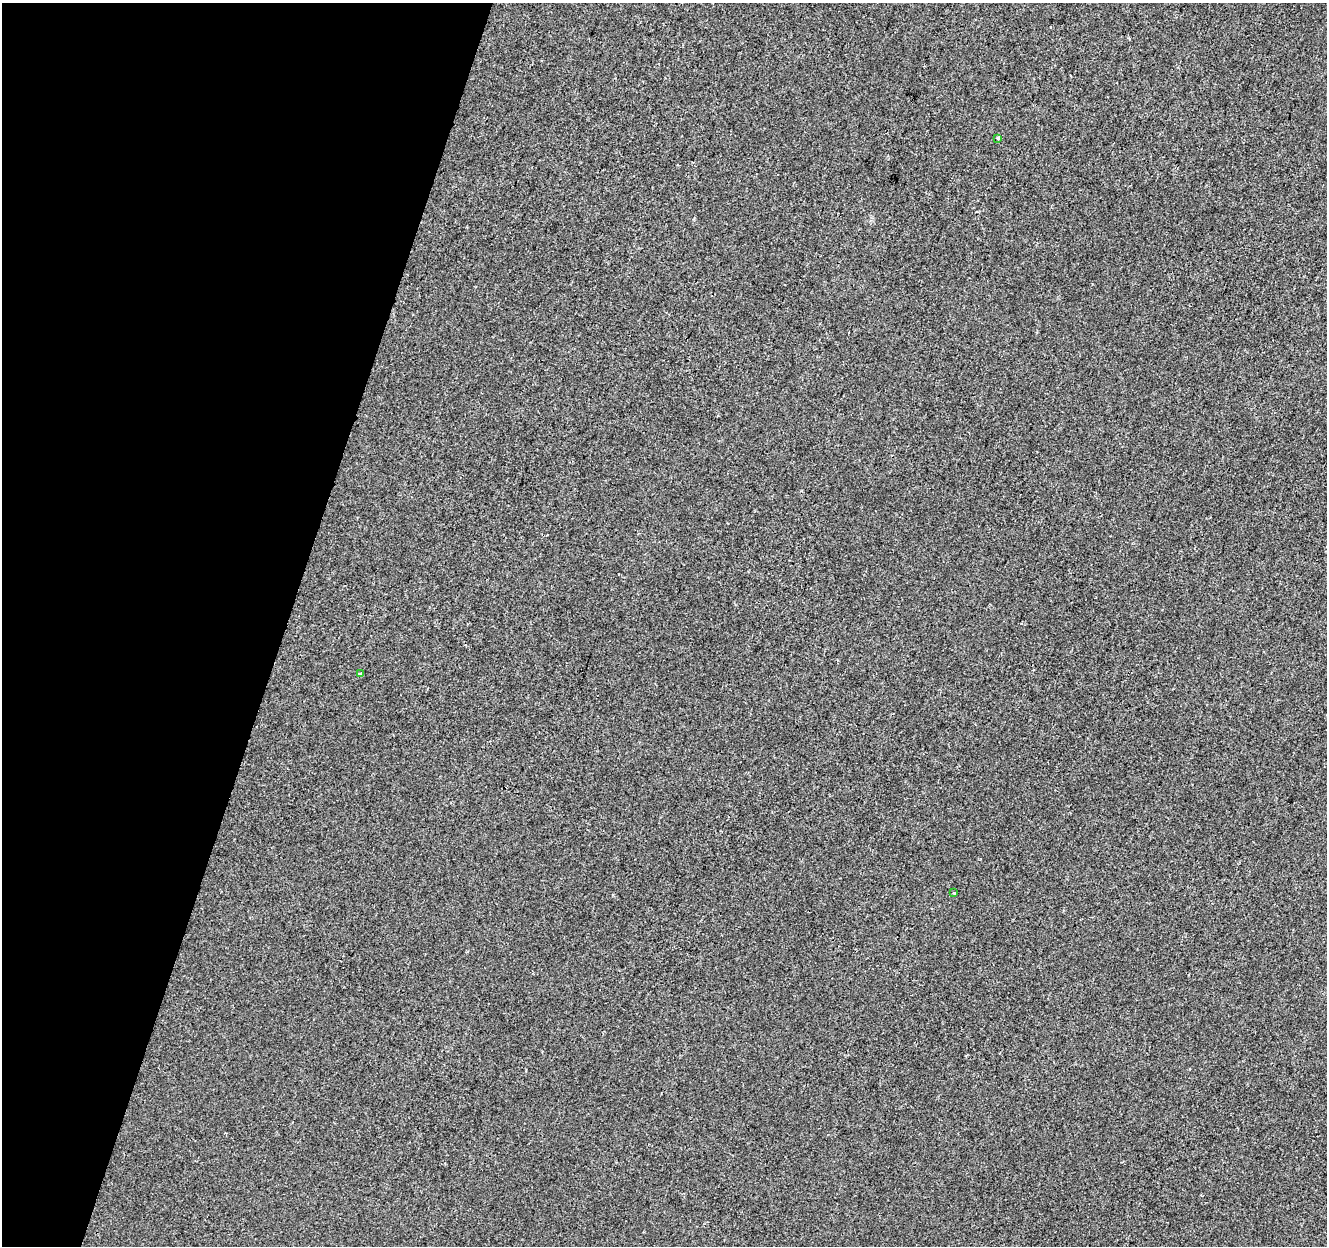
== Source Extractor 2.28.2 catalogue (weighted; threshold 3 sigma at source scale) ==
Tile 9 of 4 x 4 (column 1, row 3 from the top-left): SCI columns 8-1332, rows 1524-2767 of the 5308 x 5473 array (HDU 1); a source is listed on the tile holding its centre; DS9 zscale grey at full resolution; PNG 1329 x 1248 px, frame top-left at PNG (2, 3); each listed source drawn as its Kron ellipse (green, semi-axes under 4 px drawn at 4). Shown black and unused: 22% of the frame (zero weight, under 2 of 3 exposures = <1% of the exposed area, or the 3 px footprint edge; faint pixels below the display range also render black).
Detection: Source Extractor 2.28.2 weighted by HDU 2 'WHT'; one run over the whole footprint, this tile lists its part. Background -8.94e-05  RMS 0.0042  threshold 0.019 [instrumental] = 3 sigma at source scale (4.5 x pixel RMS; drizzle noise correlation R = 1.50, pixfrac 1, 0.0396/0.0396 arcsec/px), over >= 5 px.
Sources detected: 5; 2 cosmic-ray / hot-pixel residue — neither listed nor drawn; the other 3 listed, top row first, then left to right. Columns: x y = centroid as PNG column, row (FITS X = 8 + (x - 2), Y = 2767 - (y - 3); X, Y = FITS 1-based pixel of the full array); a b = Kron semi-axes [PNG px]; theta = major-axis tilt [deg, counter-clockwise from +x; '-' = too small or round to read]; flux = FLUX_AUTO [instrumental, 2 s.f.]
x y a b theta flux
998 138 3 3 - 1.2
360 674 3 3 - 0.8
954 893 3 2 - 0.37